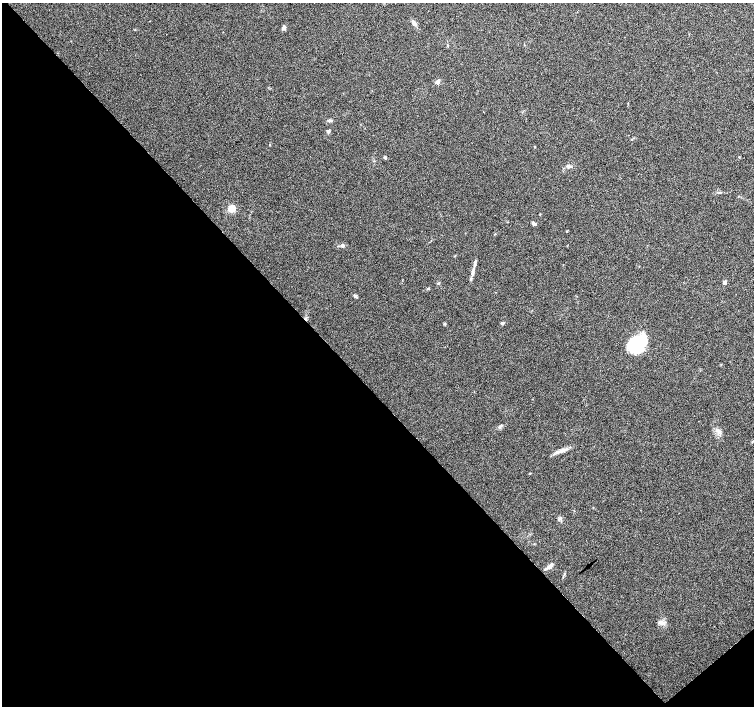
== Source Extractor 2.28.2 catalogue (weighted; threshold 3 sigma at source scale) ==
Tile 14 of 4 x 4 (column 2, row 4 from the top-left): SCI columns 1504-3006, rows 145-1551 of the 6015 x 5983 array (HDU 1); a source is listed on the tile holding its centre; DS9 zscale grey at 2 x 2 block average (1 PNG px = mean of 2 x 2 image px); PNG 756 x 708 px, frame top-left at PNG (2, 3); no overlay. Shown black and unused: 45% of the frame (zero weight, under 4 of 7 exposures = <1% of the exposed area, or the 3 px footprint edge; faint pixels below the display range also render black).
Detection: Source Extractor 2.28.2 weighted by HDU 2 'WHT'; one run over the whole footprint, this tile lists its part. Background 0.0919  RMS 0.0039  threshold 0.0158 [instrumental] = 3 sigma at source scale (4.09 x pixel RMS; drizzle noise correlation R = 1.36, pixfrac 0.8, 0.0396/0.0396 arcsec/px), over >= 5 px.
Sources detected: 27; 1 inside a brighter object's white glare — not listed; the other 26 listed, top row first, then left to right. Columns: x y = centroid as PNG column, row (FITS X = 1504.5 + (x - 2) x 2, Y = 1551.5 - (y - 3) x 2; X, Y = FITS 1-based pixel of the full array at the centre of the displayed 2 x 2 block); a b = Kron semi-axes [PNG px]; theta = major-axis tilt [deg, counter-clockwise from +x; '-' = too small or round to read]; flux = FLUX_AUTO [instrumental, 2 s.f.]
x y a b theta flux
414 24 7 4 -55 2.5
283 28 6 4 62 2.3
437 82 3 2 - 7.2
330 121 6 3 4 1.5
328 131 5 3 - 1.3
385 157 4 3 - 0.98
569 166 5 3 - 1.3
231 209 4 3 - 28
534 224 5 4 - 1.7
566 231 3 2 - 0.52
343 246 5 4 - 1.5
455 256 3 2 - 0.4
475 262 4 3 - 1
473 272 6 4 60 1.7
471 279 3 3 - 0.75
724 282 3 3 - 3.2
438 283 3 3 - 0.76
428 288 3 2 - 0.61
355 296 4 3 - 1.1
502 323 4 3 - 1.4
444 324 4 3 - 0.82
638 343 23 16 49 34
719 432 6 3 -54 2
562 450 11 4 13 4.1
550 566 9 4 39 4
661 622 8 6 -7 3.2
Diffuse or blended objects may show on this block-average render without a row.